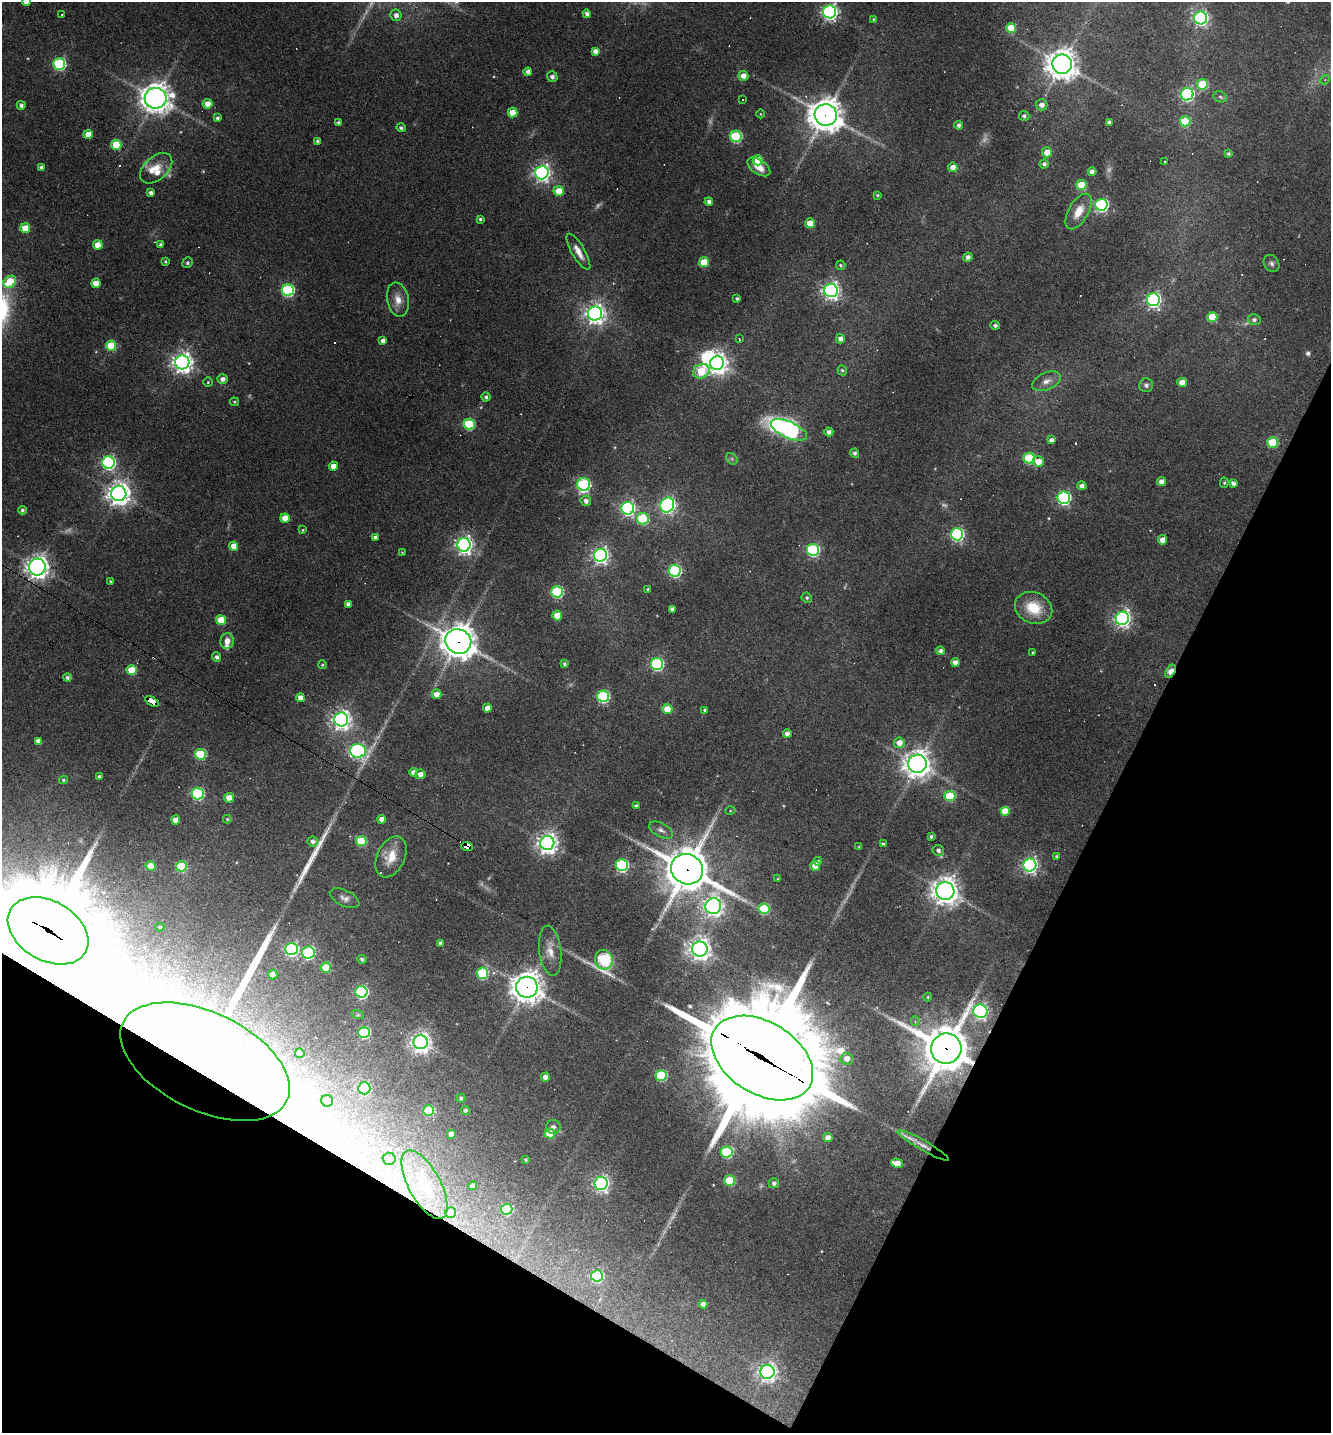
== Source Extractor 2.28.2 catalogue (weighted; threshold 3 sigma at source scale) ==
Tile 15 of 4 x 4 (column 3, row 4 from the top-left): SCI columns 2936-4264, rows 1-1431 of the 5733 x 5723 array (HDU 1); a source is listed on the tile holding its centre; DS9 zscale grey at full resolution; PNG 1333 x 1435 px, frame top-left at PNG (2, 2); each listed source drawn as its Kron ellipse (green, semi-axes under 4 px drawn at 4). Shown black and unused: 25% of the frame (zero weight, under 3 of 4 exposures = <1% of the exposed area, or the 3 px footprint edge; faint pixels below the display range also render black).
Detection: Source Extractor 2.28.2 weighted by HDU 2 'WHT'; one run over the whole footprint, this tile lists its part. Background 0.0711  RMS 0.0055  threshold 0.0249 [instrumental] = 3 sigma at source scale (4.5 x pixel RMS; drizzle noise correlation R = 1.50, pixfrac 1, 0.05/0.05 arcsec/px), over >= 5 px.
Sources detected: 284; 12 too faint to see at this stretch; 9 inside a brighter object's white glare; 8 cosmic-ray / hot-pixel residue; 1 long thin detection or spike segment (spike, bleed or trail) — neither listed nor drawn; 3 inside a brighter listed object's ellipse — not listed separately; the other 251 listed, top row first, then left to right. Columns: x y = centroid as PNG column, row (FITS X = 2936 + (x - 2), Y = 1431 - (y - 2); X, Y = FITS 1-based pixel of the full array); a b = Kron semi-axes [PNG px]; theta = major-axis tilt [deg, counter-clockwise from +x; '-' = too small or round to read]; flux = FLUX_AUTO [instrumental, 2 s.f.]
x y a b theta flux
26 2 4 4 - 4.5
830 12 6 6 - 200
587 14 4 4 - 2.2
61 15 3 2 - 0.57
396 15 6 5 - 2.8
1201 18 6 6 - 160
874 19 4 4 - 0.57
1011 28 5 5 - 17
595 51 4 4 - 3.1
59 64 6 6 - 77
1062 64 10 9 - 810
528 72 4 4 - 3.2
743 76 5 5 - 4.1
552 77 5 5 - 1.9
1325 80 5 4 - 0.99
1202 84 5 5 - 25
1187 94 6 6 - 110
1220 97 7 5 -23 1.2
156 98 11 10 - 700
742 100 3 3 - 4.2
207 104 5 5 - 5.5
21 105 4 4 - 1.8
1042 105 6 5 - 3.2
513 113 5 5 - 10
761 114 4 3 - 0.46
826 115 11 11 - 1000
1024 116 5 5 - 1.5
217 118 4 4 - 1.3
1185 121 5 5 - 27
1109 122 4 4 - 1.9
339 123 4 4 - 2
959 125 4 4 - 1.9
401 128 5 4 - 1.3
88 134 4 4 - 7.3
736 136 6 5 - 58
318 141 4 4 - 2
116 145 5 5 - 26
1047 152 5 5 - 6.6
1228 153 4 3 - 0.97
758 160 5 5 - 11
1164 161 3 3 - 1.3
1044 164 4 4 - 1.8
41 167 4 3 - 2.2
759 167 13 7 -34 6.4
953 167 5 5 - 4.1
156 168 19 11 42 8.2
1092 172 4 4 - 3.6
542 173 6 6 - 240
1081 185 5 5 - 23
559 191 5 4 - 11
151 193 4 4 - 2.3
877 195 4 3 - 0.77
709 202 4 4 - 2.1
1101 205 6 6 - 110
1078 211 20 9 60 8.4
480 219 4 3 - 1.2
810 223 5 4 - 12
25 228 5 5 - 15
98 245 5 4 - 10
161 245 4 4 - 2.2
578 252 20 6 -60 5.5
968 257 4 4 - 2.3
165 261 4 4 - 0.82
704 262 5 5 - 18
187 263 5 5 - 0.93
1271 263 9 7 -57 1.9
841 265 5 4 - 0.96
10 282 7 5 39 26
96 283 5 4 - 7.7
288 290 6 6 - 82
831 290 7 6 - 250
737 298 3 3 - 0.98
398 300 17 11 -78 6.4
1153 300 6 6 - 170
595 313 7 7 - 330
1212 317 5 5 - 17
1254 320 6 5 - 1.7
995 325 4 4 - 1.5
739 339 3 3 - 0.77
840 339 5 4 - 3.3
383 341 4 4 - 3.2
111 346 5 5 - 30
182 362 7 7 - 390
717 363 7 7 - 400
842 370 5 4 - 1
701 371 8 7 - 27
223 379 5 4 - 3
1046 381 15 8 24 4.1
208 382 4 4 - 0.67
1182 382 4 4 - 6.5
1146 385 7 7 - 1.5
486 397 4 4 - 1.3
234 402 5 4 - 0.65
469 424 5 5 - 48
789 430 19 8 -23 200
829 432 4 4 - 2.7
1051 440 4 4 - 2.2
1273 442 5 5 - 30
855 453 5 4 - 1.5
1029 458 5 5 - 41
732 459 6 5 - 1.1
1038 461 5 5 - 7.8
108 462 6 6 - 140
333 466 4 4 - 5.5
1162 482 4 4 - 3.4
1224 483 5 4 - 0.76
1233 483 4 4 - 2.2
584 484 6 6 - 84
1082 486 4 4 - 2.7
119 494 7 7 - 540
1064 498 6 6 - 110
586 501 5 5 - 2.7
667 505 7 6 - 180
628 508 6 6 - 140
22 510 4 4 - 1.2
285 518 5 4 - 8
643 519 6 5 - 42
303 530 4 3 - 0.59
957 534 6 6 - 110
375 537 4 4 - 1.6
1163 540 4 4 - 5.5
464 545 6 6 - 270
234 546 4 4 - 6.6
813 550 6 6 - 81
402 552 3 2 - 0.46
600 555 6 6 - 220
37 567 8 8 - 410
675 571 6 6 - 94
110 581 4 3 - 0.5
648 589 3 3 - 0.69
557 592 6 5 - 63
807 598 5 5 - 1.3
348 604 4 4 - 2.3
1034 608 19 15 -23 18
672 609 4 4 - 2.4
557 615 5 5 - 11
1122 618 7 6 - 230
221 620 5 5 - 13
227 641 8 6 82 5.1
458 641 13 12 - 900
940 651 4 4 - 1.9
1033 652 3 3 - 0.65
217 657 4 4 - 1.8
955 662 4 4 - 3.3
564 664 4 4 - 0.95
657 664 6 6 - 93
322 665 4 4 - 0.75
132 670 5 5 - 19
1171 671 7 4 59 17
67 678 4 4 - 1.6
437 694 5 4 - 5.8
603 696 6 6 - 80
300 698 4 4 - 3.6
152 701 7 4 -31 57
487 708 4 4 - 4.5
667 709 5 5 - 13
705 710 4 3 - 1.1
341 719 7 7 - 320
787 734 4 4 - 2.6
38 741 4 4 - 3.1
899 743 5 5 - 5.8
358 751 8 7 - 140
200 754 5 5 - 44
917 764 9 9 - 610
413 772 4 4 - 3.2
420 774 5 5 - 3.6
99 777 3 3 - 1.3
63 780 4 4 - 0.88
198 794 6 6 - 74
950 796 5 5 - 34
229 798 5 4 - 8.4
636 806 4 4 - 2
730 811 5 3 - 0.47
1005 811 5 5 - 16
227 819 4 4 - 0.64
382 819 4 4 - 4.6
176 820 4 4 - 4.9
661 830 13 7 -27 2.7
931 837 3 3 - 1.1
361 841 5 5 - 27
313 842 5 5 - 2.2
547 843 7 7 - 420
883 844 4 3 - 1.4
467 847 6 4 -20 160
859 847 4 3 - 0.53
938 850 6 5 - 1.8
1057 856 4 4 - 1.1
391 857 22 13 64 11
818 861 4 4 - 1.2
622 865 6 6 - 89
1030 865 6 6 - 180
151 866 5 4 - 10
181 866 5 5 - 33
815 866 5 4 - 6.3
687 869 16 15 - 2000
778 879 3 3 - 0.68
945 891 9 9 - 640
345 898 16 8 -26 3.1
713 906 8 8 - 270
764 909 5 5 - 32
160 927 4 4 - 0.86
48 931 43 30 -30 8800
441 943 4 4 - 2.2
291 949 6 6 - 110
700 949 7 7 - 440
550 951 25 11 -83 7.2
308 952 6 6 - 87
362 959 4 4 - 1.5
604 960 10 8 -82 83
326 967 5 5 - 18
482 973 6 5 - 55
273 974 5 4 - 5.3
527 987 11 10 - 770
361 992 6 6 - 95
928 997 4 4 - 0.53
980 1011 7 6 - 160
358 1015 6 4 -18 0.84
915 1021 5 4 - 1
364 1032 6 5 - 63
421 1042 7 7 - 370
946 1049 15 15 - 2300
300 1053 5 4 - 6.9
762 1058 55 36 -32 17000
847 1059 6 6 - 4.9
205 1062 91 49 -26 330
661 1075 5 5 - 45
545 1077 4 4 - 3.1
364 1088 6 6 - 80
461 1098 4 4 - 1.2
327 1101 6 6 - 3.5
465 1110 4 4 - 1.2
428 1111 5 5 - 33
553 1127 7 7 - 1.9
451 1134 4 4 - 3.9
550 1134 5 5 - 13
828 1138 5 4 - 4.1
923 1145 29 5 -30 5.7
727 1152 6 5 - 54
389 1159 6 6 - 1.8
526 1160 3 3 - 0.68
897 1163 6 4 -15 8.5
730 1180 5 5 - 27
601 1183 6 6 - 170
774 1183 5 5 - 1.8
424 1185 38 16 -61 27
473 1186 4 4 - 3.1
507 1209 5 5 - 37
451 1212 5 5 - 8.7
597 1276 6 5 - 57
703 1304 4 4 - 3.4
767 1372 7 7 - 260
Overlapping masked pixels (flux is a lower limit): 13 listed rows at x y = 826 115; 37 567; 458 641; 1171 671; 152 701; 467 847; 687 869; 48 931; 527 987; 946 1049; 762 1058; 205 1062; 923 1145
Isophote crosses this tile's border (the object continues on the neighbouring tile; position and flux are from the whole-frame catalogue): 2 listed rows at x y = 26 2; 48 931